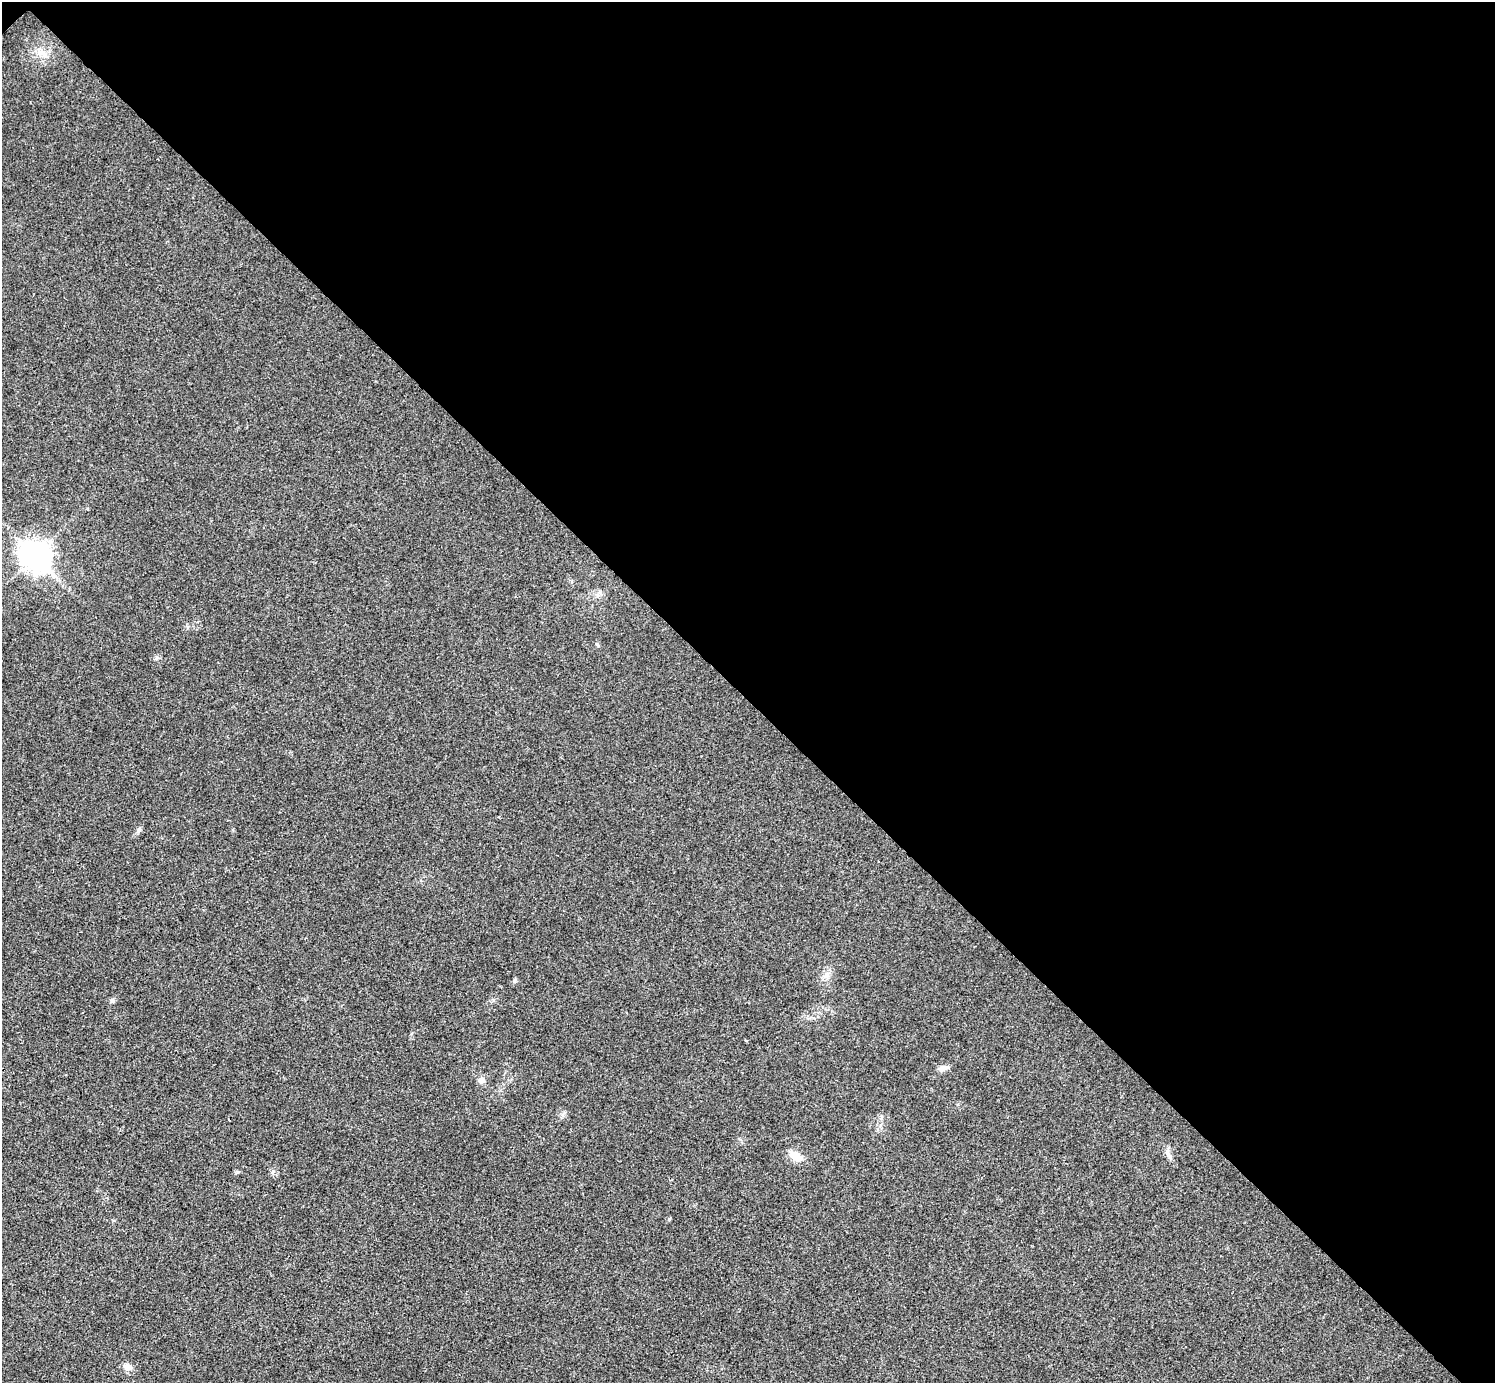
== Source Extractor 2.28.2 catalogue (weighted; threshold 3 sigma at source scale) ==
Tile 3 of 4 x 4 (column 3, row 1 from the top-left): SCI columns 2994-4486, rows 4445-5825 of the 5983 x 5983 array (HDU 1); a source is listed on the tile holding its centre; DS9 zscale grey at full resolution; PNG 1497 x 1385 px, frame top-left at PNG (2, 2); no overlay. Shown black and unused: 51% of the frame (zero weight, under 3 of 4 exposures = <1% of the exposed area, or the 3 px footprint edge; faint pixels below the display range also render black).
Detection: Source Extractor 2.28.2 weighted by HDU 2 'WHT'; one run over the whole footprint, this tile lists its part. Background 0.0218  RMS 0.0056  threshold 0.0251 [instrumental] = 3 sigma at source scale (4.5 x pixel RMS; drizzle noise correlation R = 1.50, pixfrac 1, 0.05/0.05 arcsec/px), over >= 5 px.
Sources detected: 10; all 10 listed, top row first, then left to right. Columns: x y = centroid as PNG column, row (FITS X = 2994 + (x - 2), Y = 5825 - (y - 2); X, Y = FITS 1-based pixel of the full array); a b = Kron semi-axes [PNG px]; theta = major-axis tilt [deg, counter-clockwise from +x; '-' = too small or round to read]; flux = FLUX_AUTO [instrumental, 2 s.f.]
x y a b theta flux
42 53 15 9 -18 5.1
35 555 11 9 -44 630
156 658 6 4 70 0.88
139 830 7 5 67 1.2
827 975 8 6 -45 1.9
514 981 6 4 71 0.81
943 1068 13 7 22 2.6
481 1080 7 7 - 2.3
796 1156 17 10 -32 6
128 1366 10 9 - 2.9
Unlisted compact peaks at least as high as the median listed source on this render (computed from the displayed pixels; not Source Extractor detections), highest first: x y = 112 1000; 669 1219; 273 1171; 597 644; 493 1000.